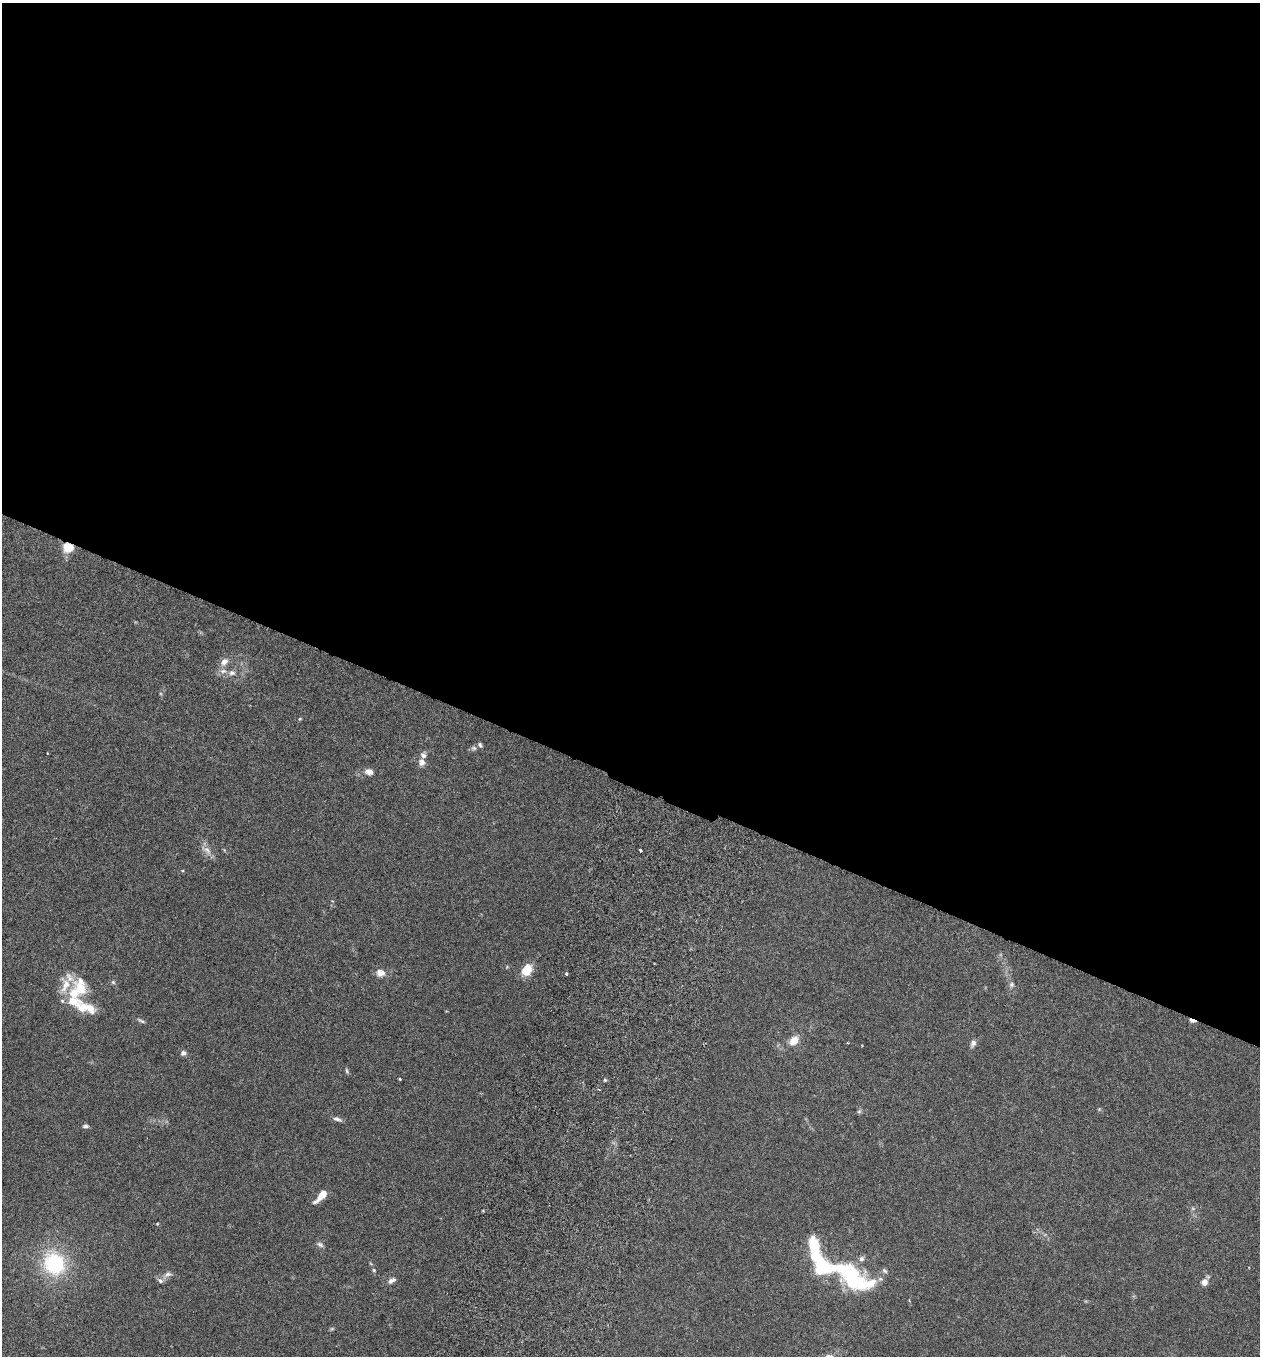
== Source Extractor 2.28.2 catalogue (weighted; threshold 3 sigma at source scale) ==
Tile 3 of 4 x 4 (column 3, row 1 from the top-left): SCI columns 2708-3965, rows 4089-5442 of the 5544 x 5467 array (HDU 1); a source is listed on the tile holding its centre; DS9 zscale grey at full resolution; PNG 1262 x 1358 px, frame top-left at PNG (2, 3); no overlay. Shown black and unused: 57% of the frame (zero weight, under 3 of 6 exposures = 3% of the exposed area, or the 3 px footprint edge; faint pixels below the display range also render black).
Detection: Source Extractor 2.28.2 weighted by HDU 2 'WHT'; one run over the whole footprint, this tile lists its part. Background 0.0173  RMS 0.0019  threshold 0.00788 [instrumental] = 3 sigma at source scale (4.09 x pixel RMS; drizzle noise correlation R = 1.36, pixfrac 0.8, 0.05/0.05 arcsec/px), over >= 5 px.
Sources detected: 51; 3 inside a brighter object's white glare — not listed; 10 inside a brighter listed object's ellipse — not listed separately; the other 38 listed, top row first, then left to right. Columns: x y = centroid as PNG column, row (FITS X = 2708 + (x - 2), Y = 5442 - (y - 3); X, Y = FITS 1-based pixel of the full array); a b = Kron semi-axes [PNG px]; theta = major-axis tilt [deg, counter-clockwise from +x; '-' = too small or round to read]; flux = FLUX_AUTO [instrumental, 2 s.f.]
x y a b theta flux
68 547 10 9 - 3.1
224 662 12 8 41 1.1
232 673 9 7 1 0.71
300 719 5 3 - 0.14
480 745 7 5 -55 0.35
422 762 7 7 - 1.1
369 772 12 8 -5 1
207 850 16 8 -40 1.2
640 850 3 3 - 0.41
527 970 12 9 60 3.2
380 973 9 8 - 1.5
566 973 3 3 - 0.42
113 982 6 5 - 0.27
1011 984 7 6 - 0.42
65 985 25 14 76 3
81 987 30 15 -76 4.1
73 1002 27 14 -20 4.1
141 1021 10 4 -26 0.36
1192 1021 7 4 -17 0.95
794 1041 10 8 43 2.1
973 1043 9 7 58 0.66
183 1053 6 6 - 0.61
347 1071 7 4 -62 0.29
400 1079 3 2 - 0.16
605 1080 5 3 - 0.2
859 1111 6 6 - 0.29
337 1119 12 5 -16 0.59
85 1126 7 5 0 0.4
321 1195 15 5 49 2.4
1193 1209 6 4 -19 0.25
320 1244 9 6 -32 0.48
54 1264 22 19 -57 14
841 1268 98 20 -24 14
374 1270 5 4 - 0.19
167 1274 12 6 26 0.71
392 1280 11 6 29 0.65
1204 1282 9 7 61 1
332 1329 6 4 1 0.21
Overlapping masked pixels (flux is a lower limit): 2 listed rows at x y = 68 547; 1192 1021